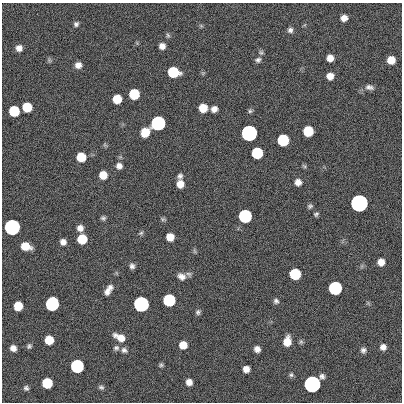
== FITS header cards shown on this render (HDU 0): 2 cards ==
NAXIS1  =                  400
NAXIS2  =                  400

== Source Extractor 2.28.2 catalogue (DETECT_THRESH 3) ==
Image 400 x 400 px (HDU 0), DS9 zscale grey, 1 PNG px = 1 image px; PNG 404 x 404 px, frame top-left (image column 1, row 400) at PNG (2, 3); no overlay
Background 0.532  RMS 33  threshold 100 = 3 sigma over >= 5 px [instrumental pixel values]
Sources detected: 85; all 85 listed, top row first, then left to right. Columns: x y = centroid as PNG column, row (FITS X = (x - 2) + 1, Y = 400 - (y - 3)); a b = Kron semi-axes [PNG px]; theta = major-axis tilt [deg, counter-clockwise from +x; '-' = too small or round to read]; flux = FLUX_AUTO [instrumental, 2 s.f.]
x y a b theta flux
344 18 6 5 - 1.5e+04
76 24 6 6 - 5.6e+03
201 26 6 4 -19 3.0e+03
290 30 7 7 - 7.4e+03
168 35 7 5 -86 4.1e+03
162 46 6 6 - 1.3e+04
19 48 6 6 - 1.2e+04
261 52 7 6 - 4.5e+03
330 58 6 6 - 1.8e+04
49 60 6 5 - 3.7e+03
258 60 8 6 31 6.5e+03
391 60 7 7 - 3.2e+04
78 65 7 6 - 1.4e+04
173 72 8 7 - 1.2e+05
203 73 5 5 - 2.9e+03
330 76 6 6 - 1.9e+04
369 87 11 6 -13 9.2e+03
134 94 7 7 - 1.2e+05
117 99 7 7 - 4.7e+04
27 107 7 7 - 7.2e+04
203 108 7 7 - 3.9e+04
214 109 6 6 - 1.3e+04
14 111 7 7 - 1.2e+05
250 111 6 6 - 4.2e+03
158 123 7 7 - 1.0e+06
308 131 7 7 - 9.1e+04
145 132 8 7 - 5.0e+04
249 133 7 7 - 3.5e+06
283 140 7 7 - 2.1e+05
257 153 7 7 - 1.7e+05
81 157 7 7 - 5.7e+04
119 166 8 7 - 1.1e+04
304 166 6 5 - 3.4e+03
103 175 7 7 - 3.5e+04
180 176 7 6 - 6.6e+03
298 182 7 7 - 1.5e+04
180 184 7 7 - 2.4e+04
359 203 7 7 - 1.1e+07
310 206 7 5 27 4.7e+03
316 214 6 4 38 4.2e+03
245 216 7 7 - 5.4e+05
103 218 6 5 - 4.9e+03
163 219 7 4 -14 3.7e+03
12 227 7 7 - 2.9e+06
80 228 7 7 - 1.3e+04
141 233 6 5 - 4.2e+03
170 237 6 6 - 2.8e+04
82 239 7 7 - 7.7e+04
63 242 6 6 - 1.2e+04
25 246 9 6 -17 3.7e+04
194 251 7 4 -71 3.4e+03
381 262 6 6 - 2.0e+04
132 266 6 5 - 7.5e+03
189 274 8 6 -42 5.7e+03
295 274 7 7 - 1.4e+05
181 276 9 7 -31 1.3e+04
335 288 7 7 - 5.7e+05
108 290 14 7 57 1.6e+04
169 300 7 7 - 3.1e+05
276 301 7 7 - 6.4e+03
52 304 8 7 - 6.1e+05
141 304 7 7 - 2.1e+06
18 306 7 7 - 5.0e+04
198 312 7 6 - 5.5e+03
120 337 13 7 -26 2.5e+04
49 340 7 7 - 4.8e+04
287 341 9 6 80 3.3e+04
301 342 7 5 90 4.1e+03
183 345 6 6 - 2.8e+04
29 346 6 6 - 5.0e+03
383 347 7 6 - 1.2e+04
13 348 6 6 - 1.3e+04
116 348 8 7 - 6.1e+03
257 349 6 5 - 1.2e+04
124 350 8 7 - 7.5e+03
363 350 7 6 - 7.2e+03
161 365 6 5 - 3.8e+03
77 366 7 7 - 5.2e+05
246 369 6 6 - 1.6e+04
291 375 7 6 - 4.7e+03
189 382 6 6 - 1.5e+04
47 383 7 7 - 9.9e+04
312 384 8 7 - 5.5e+06
101 387 7 5 -18 5.2e+03
26 388 6 6 - 5.6e+03